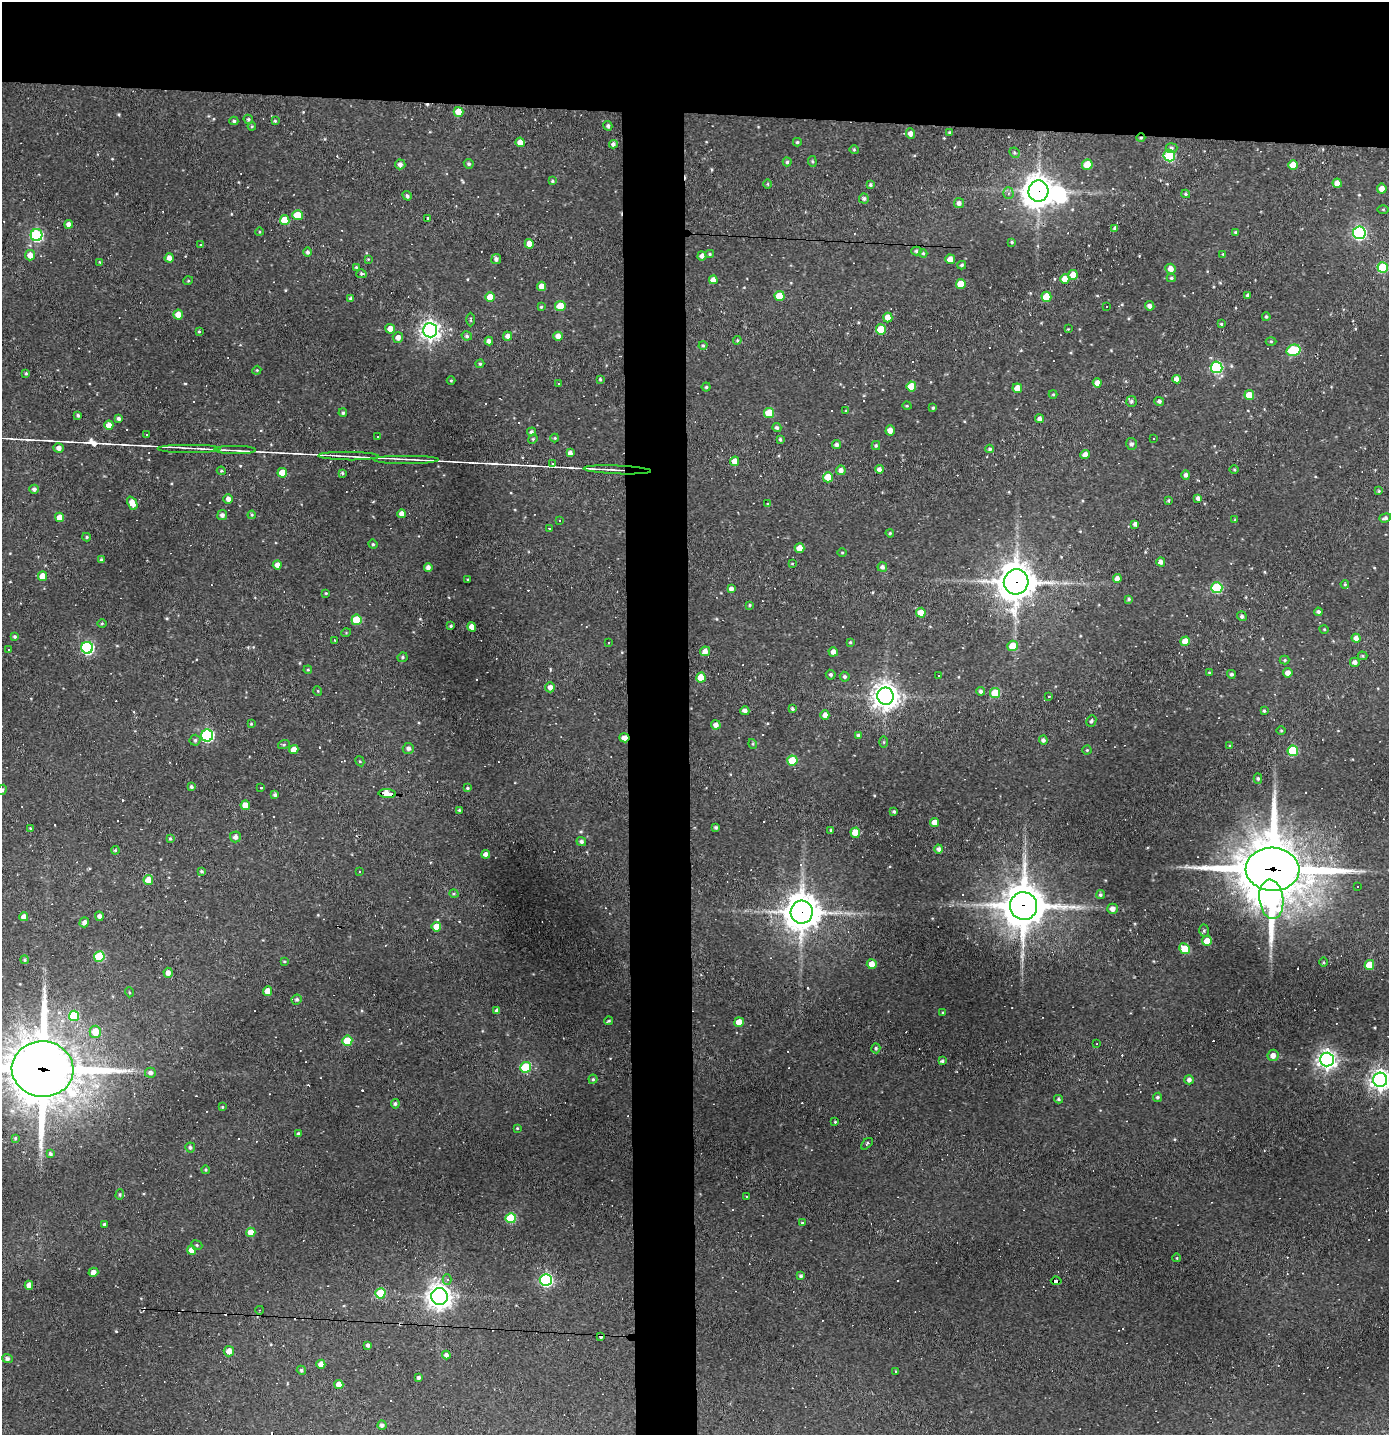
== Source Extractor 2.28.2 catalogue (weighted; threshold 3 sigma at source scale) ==
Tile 2 of 3 x 3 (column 2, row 1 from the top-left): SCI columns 1469-2855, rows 2867-4299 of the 4322 x 4299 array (HDU 1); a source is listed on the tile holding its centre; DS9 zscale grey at full resolution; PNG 1391 x 1437 px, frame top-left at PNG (2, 2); each listed source drawn as its Kron ellipse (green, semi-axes under 4 px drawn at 4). Shown black and unused: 12% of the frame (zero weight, under 2 of 3 exposures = <1% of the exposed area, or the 3 px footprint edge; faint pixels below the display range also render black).
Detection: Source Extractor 2.28.2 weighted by HDU 2 'WHT'; one run over the whole footprint, this tile lists its part. Background 0.171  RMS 0.0099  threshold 0.0445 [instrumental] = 3 sigma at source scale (4.5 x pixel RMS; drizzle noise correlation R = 1.50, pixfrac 1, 0.05/0.05 arcsec/px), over >= 5 px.
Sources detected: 442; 1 inside a brighter object's white glare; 70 cosmic-ray / hot-pixel residue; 8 long thin detections or spike segments (spike, bleed or trail) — neither listed nor drawn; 3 inside a brighter listed object's ellipse — not listed separately; the other 360 listed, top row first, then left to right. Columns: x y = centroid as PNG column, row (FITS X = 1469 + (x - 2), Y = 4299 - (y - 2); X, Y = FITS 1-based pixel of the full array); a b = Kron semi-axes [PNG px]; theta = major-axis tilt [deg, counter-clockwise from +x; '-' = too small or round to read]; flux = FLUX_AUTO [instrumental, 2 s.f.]
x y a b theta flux
459 112 5 5 - 17
248 119 5 4 - 1.6
234 121 4 4 - 1.4
275 121 4 4 - 1.2
252 126 4 4 - 1
608 126 5 4 - 2.3
950 132 3 3 - 1.1
910 134 5 4 - 4
1141 138 4 4 - 1.3
520 142 5 4 - 9.2
797 142 4 4 - 1.2
613 144 4 4 - 2.5
1171 148 6 5 - 2.3
854 150 4 4 - 1.1
1014 153 5 4 - 1.5
1169 156 6 5 - 74
812 161 5 3 - 1.2
787 162 4 4 - 1.6
400 164 5 5 - 3.7
469 164 5 4 - 1.9
1087 165 5 5 - 22
1293 165 5 5 - 14
552 181 4 3 - 1.1
1337 183 4 4 - 6.9
768 184 4 3 - 0.9
870 185 4 4 - 1.8
1382 189 5 5 - 7
1038 191 11 10 - 1200
1008 193 5 5 - 2.2
1186 194 4 3 - 1.6
407 196 5 4 - 1.9
864 199 5 5 - 2.1
959 203 5 5 - 3.4
1383 209 5 3 - 1
297 215 5 5 - 22
428 219 3 3 - 11
285 220 5 5 - 18
69 224 4 4 - 4.5
1115 228 4 3 - 2.5
259 232 4 3 - 0.87
1235 232 4 3 - 0.99
1359 233 6 6 - 180
36 235 6 6 - 130
1012 242 3 3 - 1
529 244 5 4 - 9.9
200 245 3 2 - 0.94
916 251 5 4 - 1.6
307 252 5 4 - 2.6
923 253 4 4 - 1.1
710 254 4 4 - 1.3
1223 254 4 2 - 0.65
30 255 5 5 - 8.1
702 256 4 4 - 3.6
169 258 5 4 - 4.7
368 259 4 4 - 0.8
496 259 5 5 - 3.1
950 259 5 4 - 8.3
99 262 3 3 - 0.88
962 265 4 3 - 1.6
356 267 3 3 - 1
1383 267 5 5 - 52
1171 269 5 5 - 6.2
361 274 5 4 - 1.4
1073 275 5 4 - 14
1171 278 4 4 - 1.5
1065 279 5 4 - 8.6
713 280 4 4 - 5.7
188 281 5 3 - 0.91
961 284 5 5 - 16
542 286 4 4 - 9.2
1248 295 4 3 - 2
779 296 5 5 - 14
490 297 5 5 - 14
1046 297 5 5 - 22
350 298 4 4 - 1.7
560 306 5 5 - 19
1150 306 5 4 - 3.8
541 307 4 3 - 1.2
1106 307 2 2 - 0.69
178 314 5 5 - 10
888 317 5 4 - 8.9
1266 317 4 3 - 1.3
471 319 7 3 -89 1
1221 324 4 3 - 1.1
390 329 5 5 - 8
881 329 5 5 - 27
1068 329 3 3 - 0.75
430 330 7 7 - 540
199 331 4 3 - 1.1
467 336 5 4 - 2.2
507 336 4 4 - 4.2
558 336 4 4 - 6.5
398 337 5 5 - 5
737 340 4 4 - 1.1
489 341 4 4 - 3.4
1271 341 5 3 - 0.97
703 345 4 4 - 1.3
1293 350 7 5 14 65
480 364 4 4 - 1.1
1216 367 6 6 - 100
257 370 4 3 - 0.85
26 373 4 3 - 1.1
600 379 4 3 - 1.1
1176 379 4 4 - 5.1
451 381 4 3 - 0.89
1097 383 4 4 - 5.8
558 384 3 2 - 1.5
911 386 5 5 - 18
706 387 4 4 - 1.4
1017 388 5 4 - 9.2
1053 394 4 4 - 0.96
1249 395 5 5 - 18
1131 401 5 5 - 2.3
1159 401 5 4 - 2.4
907 406 4 3 - 0.85
933 408 4 3 - 1.2
846 411 4 3 - 0.77
343 413 4 4 - 1.8
769 413 5 5 - 27
78 415 3 3 - 1.8
119 418 4 3 - 2.1
1039 419 4 4 - 3.9
109 425 5 4 - 8.6
777 428 4 4 - 2.2
890 430 5 4 - 5.1
531 432 4 4 - 2.1
146 434 3 2 - 0.83
377 436 3 3 - 13
555 438 4 4 - 1.1
1153 438 3 3 - 7.5
533 439 5 4 - 1.2
780 439 4 3 - 1.5
1131 444 6 5 - 2.8
836 445 4 4 - 2.7
876 445 4 4 - 1.3
59 448 5 4 - 4.4
189 448 32 2 0 5.3
990 449 4 3 - 1.6
235 450 20 2 0 3.2
570 453 4 4 - 4
1085 454 5 4 - 5.1
348 456 30 2 -1 4.3
406 459 33 2 0 3.2
735 461 5 4 - 9.6
553 464 4 3 - 1.5
879 469 4 4 - 3.7
617 470 34 3 -2 9
841 470 5 5 - 4.6
1234 470 5 3 - 0.94
221 471 4 4 - 1.2
282 473 5 5 - 13
342 473 4 4 - 1.3
1186 475 5 4 - 2.7
828 477 5 5 - 21
34 489 5 4 - 2.7
1379 491 3 3 - 0.99
1198 498 4 3 - 2.7
228 499 5 5 - 4.1
1168 500 3 3 - 1.2
132 503 7 4 -66 9.7
767 504 3 3 - 1
402 514 4 4 - 6.2
222 515 5 5 - 3.6
252 515 4 4 - 1
60 517 4 4 - 8.7
1385 518 6 4 18 2
1235 520 4 4 - 0.93
559 521 3 3 - 1.6
1135 524 4 3 - 2.6
550 528 3 2 - 1.4
890 533 4 4 - 1.1
87 537 4 4 - 1.2
373 544 5 4 - 1.2
799 548 5 4 - 11
842 552 5 3 - 0.82
101 560 4 4 - 1.9
1161 562 4 4 - 4
792 564 4 3 - 0.73
277 565 4 4 - 4.7
882 567 5 5 - 2.9
428 568 4 4 - 3.6
42 576 5 4 - 12
1117 579 4 4 - 5.1
468 580 3 2 - 1.1
1016 582 12 12 - 2000
1345 584 4 3 - 0.94
1217 588 5 5 - 71
731 589 4 4 - 4.1
326 593 3 2 - 0.76
1129 599 4 3 - 1.5
750 605 4 3 - 1.1
1318 612 4 4 - 2.5
921 613 5 4 - 13
1242 616 5 4 - 2.1
356 620 5 5 - 26
102 623 5 3 - 0.83
451 626 3 3 - 1.6
472 627 5 4 - 7.7
1324 629 5 3 - 0.77
346 633 5 3 - 0.84
15 637 3 3 - 1.4
1356 638 4 4 - 4.3
334 640 3 2 - 0.79
1185 641 5 4 - 12
850 642 3 3 - 0.96
609 643 3 2 - 1.4
1012 646 5 5 - 16
87 648 6 6 - 140
9 650 2 2 - 0.89
705 651 5 4 - 6
833 652 5 4 - 5.5
1363 656 5 4 - 1.3
402 657 5 5 - 1.5
1285 660 5 4 - 1.3
1355 662 5 4 - 3.9
308 670 4 3 - 0.93
1209 673 3 3 - 0.79
1288 673 5 4 - 5.4
1231 674 4 4 - 1.8
831 675 5 4 - 1.8
939 675 2 2 - 0.97
701 677 5 4 - 14
845 677 5 4 - 1.9
550 687 5 5 - 4.5
318 691 5 3 - 0.81
981 691 4 4 - 2.1
995 693 5 5 - 24
885 696 8 8 - 910
1049 696 3 2 - 0.91
792 709 4 3 - 2.1
745 711 4 4 - 3.5
1264 711 3 3 - 1.4
825 715 5 4 - 7
1091 721 6 5 - 2.2
251 724 3 3 - 0.83
716 725 5 4 - 4.5
1281 730 4 3 - 0.97
858 735 4 4 - 1.9
207 736 6 6 - 150
624 738 5 4 - 8.2
195 740 5 5 - 1.8
1043 740 4 4 - 2.5
884 742 5 3 - 1
284 744 6 4 20 1.3
753 744 5 3 - 0.97
1230 746 4 4 - 0.98
408 748 5 5 - 3.2
294 750 4 4 - 8.9
1087 750 4 4 - 1.2
1293 751 5 5 - 51
360 761 5 4 - 1
792 761 5 5 - 27
1258 779 5 4 - 1.7
191 787 4 4 - 1.8
261 787 4 2 - 0.77
467 788 4 3 - 1.4
2 790 5 4 - 1.4
387 793 9 3 -4 110
275 795 4 4 - 2
245 805 5 4 - 11
459 810 3 3 - 1.2
894 812 3 3 - 1.6
935 822 4 4 - 9.2
716 827 4 3 - 1.5
30 828 4 3 - 0.8
831 831 4 3 - 1.3
855 833 5 5 - 18
235 837 5 5 - 3.3
170 839 4 3 - 1.2
581 842 5 4 - 2.5
939 849 4 4 - 2.9
115 850 4 4 - 1.3
486 854 4 4 - 4.3
1272 869 27 21 -2 6300
201 871 4 4 - 1.5
359 871 3 3 - 1.1
148 880 5 5 - 12
1357 887 3 2 - 1.3
454 894 5 3 - 0.94
1100 895 5 4 - 1.6
1271 899 20 12 -82 110
1023 906 14 13 - 3200
1112 909 5 5 - 5.1
802 912 11 11 - 2000
99 916 4 4 - 3.4
24 917 4 4 - 6.5
84 922 5 4 - 3.8
436 927 5 5 - 11
1204 930 6 5 - 1.7
1207 941 5 4 - 13
1185 949 6 5 - 25
99 956 5 5 - 40
25 960 4 4 - 1.4
284 961 3 3 - 1
1323 962 5 3 - 1
872 964 5 5 - 8.6
1369 965 5 5 - 18
168 973 5 4 - 5.2
268 991 5 4 - 13
129 992 5 3 - 0.88
297 999 5 5 - 2.2
497 1011 4 4 - 3.5
943 1013 4 3 - 0.89
74 1016 5 5 - 40
608 1021 4 2 - 0.96
739 1022 5 5 - 8.5
95 1032 6 5 - 17
347 1041 5 5 - 31
1097 1044 3 2 - 0.68
876 1048 5 4 - 1.6
1273 1055 5 5 - 5.5
1327 1060 7 7 - 460
942 1061 4 3 - 2.1
526 1067 5 5 - 46
43 1069 31 28 -4 4400
150 1073 5 5 - 3.4
593 1079 4 4 - 1.3
1189 1080 5 4 - 3.3
1380 1080 7 7 - 580
1157 1097 4 4 - 1.7
1058 1099 4 3 - 1.5
395 1104 5 4 - 2
222 1107 4 3 - 0.99
835 1122 3 3 - 0.95
517 1128 4 3 - 0.79
298 1134 3 3 - 1.4
15 1138 4 3 - 1.2
867 1144 7 4 43 1.6
190 1147 5 5 - 2.1
50 1154 3 3 - 1.6
205 1170 4 4 - 1.2
120 1195 5 4 - 1.4
746 1196 2 2 - 1.1
511 1218 5 5 - 50
802 1222 3 2 - 0.82
104 1224 4 3 - 1.6
251 1232 5 4 - 11
197 1245 6 4 -23 1.5
191 1250 4 4 - 10
1177 1258 4 3 - 0.77
93 1272 5 4 - 5
801 1276 4 4 - 1.8
447 1280 5 4 - 2.7
546 1280 6 6 - 180
1056 1281 5 3 - 53
29 1285 4 4 - 5.8
380 1293 5 5 - 38
440 1296 8 8 - 760
260 1310 4 3 - 0.87
601 1336 4 3 - 3
368 1345 4 3 - 2.3
229 1351 5 5 - 7.6
446 1355 4 4 - 3
7 1359 5 4 - 2.5
321 1364 4 4 - 6.7
301 1370 5 4 - 2
895 1372 3 2 - 0.76
418 1377 3 3 - 2.1
339 1384 4 4 - 7.6
382 1425 5 4 - 3
Overlapping masked pixels (flux is a lower limit): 13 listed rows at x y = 1141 138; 1038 191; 617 470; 1016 582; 624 738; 387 793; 1272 869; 1023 906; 802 912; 526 1067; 43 1069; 1056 1281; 601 1336
Isophote crosses this tile's border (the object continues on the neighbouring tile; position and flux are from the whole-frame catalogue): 3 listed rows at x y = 2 790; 43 1069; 1380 1080